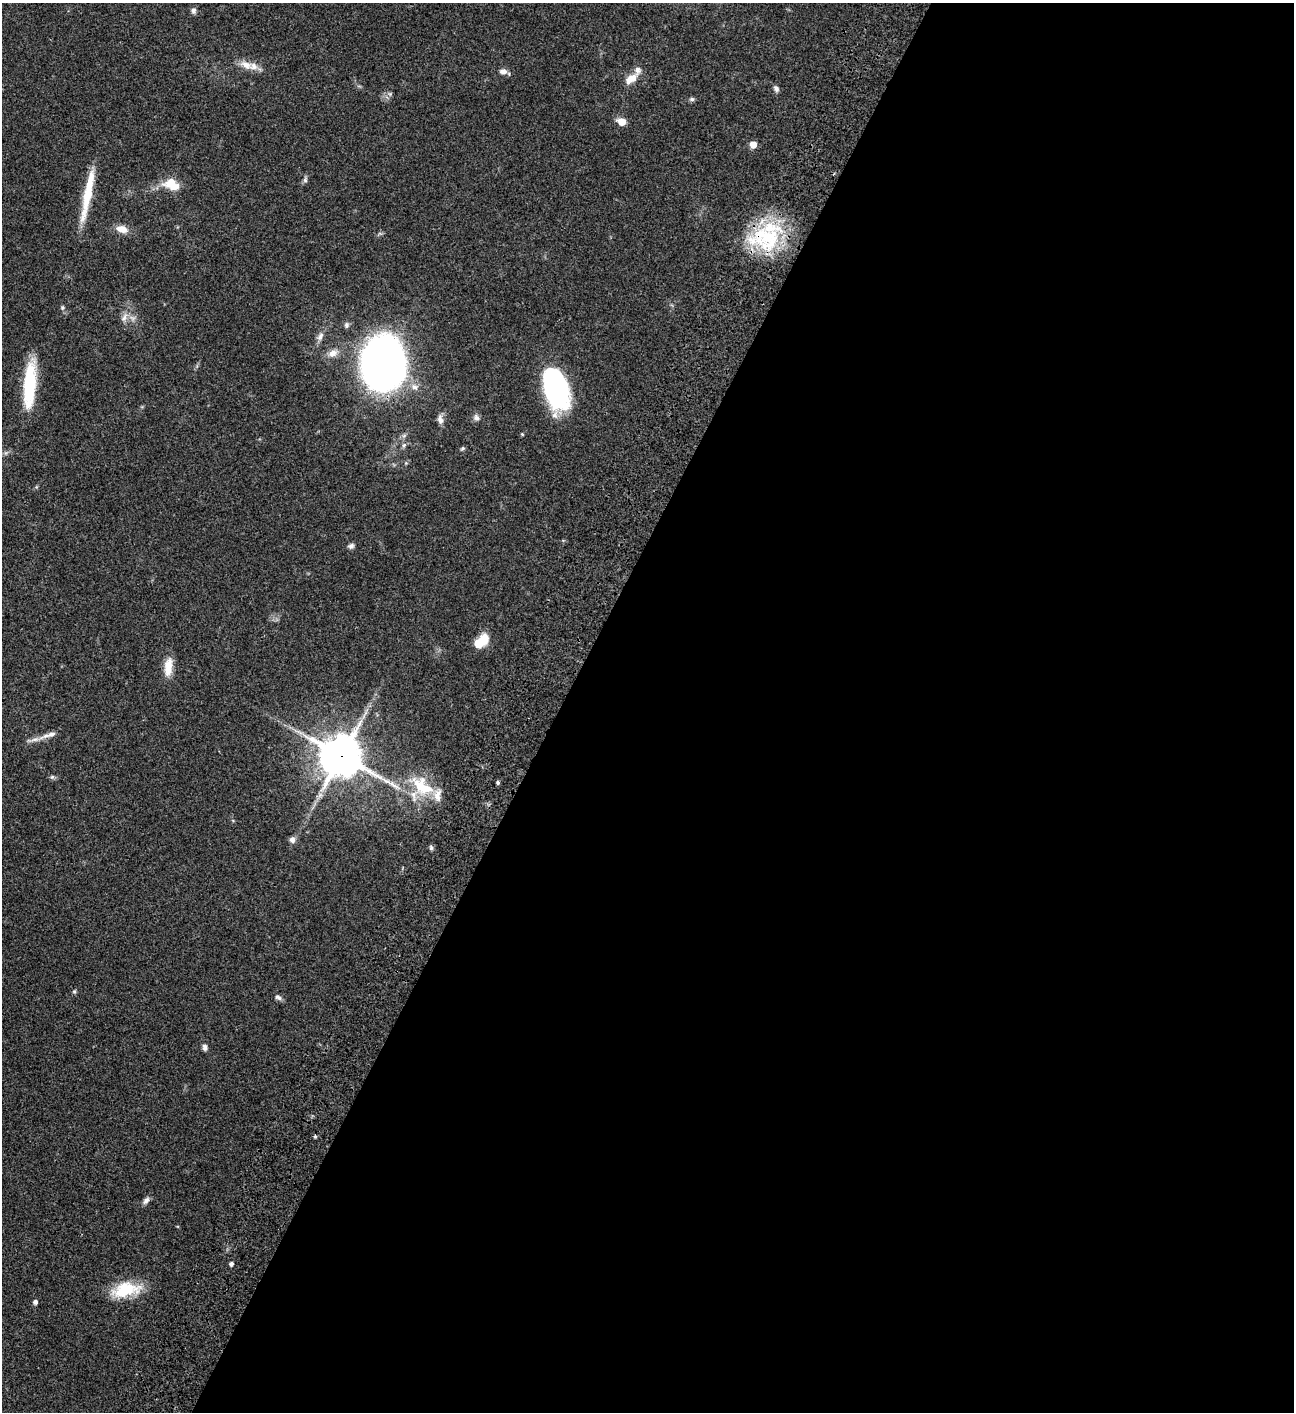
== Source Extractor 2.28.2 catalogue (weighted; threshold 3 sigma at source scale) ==
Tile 12 of 4 x 4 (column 4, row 3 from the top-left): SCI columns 4383-5674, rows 1613-3022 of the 6050 x 6048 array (HDU 1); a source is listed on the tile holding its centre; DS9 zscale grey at full resolution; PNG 1296 x 1414 px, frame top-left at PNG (2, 3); no overlay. Shown black and unused: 57% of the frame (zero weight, under 3 of 4 exposures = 13% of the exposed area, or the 3 px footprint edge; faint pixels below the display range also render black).
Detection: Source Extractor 2.28.2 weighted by HDU 2 'WHT'; one run over the whole footprint, this tile lists its part. Background 0.0636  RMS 0.0058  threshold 0.0261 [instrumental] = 3 sigma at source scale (4.5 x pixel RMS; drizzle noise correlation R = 1.50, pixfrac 1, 0.05/0.05 arcsec/px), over >= 5 px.
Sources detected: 52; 1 inside a brighter object's white glare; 1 long thin detection or spike segment (spike, bleed or trail) — not listed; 5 inside a brighter listed object's ellipse — not listed separately; the other 45 listed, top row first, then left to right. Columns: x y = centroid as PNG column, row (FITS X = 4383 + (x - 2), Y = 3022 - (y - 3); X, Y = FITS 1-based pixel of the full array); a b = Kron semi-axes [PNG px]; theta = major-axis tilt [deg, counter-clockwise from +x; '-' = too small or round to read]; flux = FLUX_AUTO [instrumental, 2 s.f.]
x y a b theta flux
193 11 8 6 -90 1.6
246 65 20 10 -25 6
503 71 10 7 -4 2.8
631 79 17 9 36 6.4
776 88 8 6 -57 1.8
692 99 6 5 - 1.2
622 122 8 6 -21 6.7
753 145 5 5 - 8
305 180 8 6 77 1.3
171 184 18 13 -21 11
122 229 15 9 -13 5.5
766 238 41 37 -20 51
62 307 6 6 - 1
124 317 15 7 67 3.3
346 325 8 6 89 1.4
320 336 12 7 61 2.9
333 353 14 10 25 4.6
384 363 27 22 89 490
30 384 52 12 86 33
415 387 11 8 -26 3.5
556 389 36 18 -75 110
476 417 9 7 -46 2.1
440 420 13 7 -80 2.8
404 445 7 5 47 1.2
462 448 6 5 - 0.84
406 463 5 5 - 0.66
351 546 8 7 - 1.6
484 639 14 11 86 7.7
168 667 25 10 84 8.2
366 713 5 3 - 0.97
35 739 27 5 13 4.1
341 756 15 13 -28 1700
52 777 6 5 - 0.95
498 782 4 4 - 1.1
422 786 37 21 -38 25
292 840 8 7 - 2.3
431 848 7 5 -75 1.1
74 991 6 5 - 0.83
278 997 10 6 -32 1.7
205 1047 7 6 - 2
315 1136 4 3 - 0.89
146 1200 11 7 53 2.1
231 1264 4 4 - 1.9
125 1290 36 17 11 22
35 1302 5 5 - 1.7
Overlapping masked pixels (flux is a lower limit): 3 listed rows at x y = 766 238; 384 363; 341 756